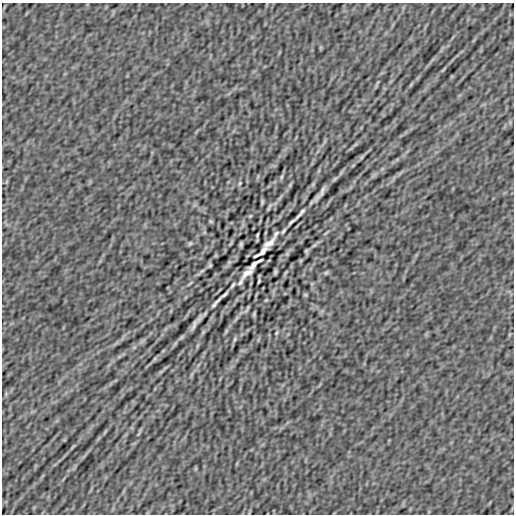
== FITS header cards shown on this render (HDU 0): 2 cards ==
NAXIS1  =                  512
NAXIS2  =                  512

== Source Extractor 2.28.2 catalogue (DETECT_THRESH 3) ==
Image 512 x 512 px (HDU 0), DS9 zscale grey, 1 PNG px = 1 image px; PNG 516 x 516 px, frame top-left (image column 1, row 512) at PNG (2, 3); no overlay
Background -1.18e-07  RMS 3.3e-06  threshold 1.00e-05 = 3 sigma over >= 5 px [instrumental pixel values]
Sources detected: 48; all 48 listed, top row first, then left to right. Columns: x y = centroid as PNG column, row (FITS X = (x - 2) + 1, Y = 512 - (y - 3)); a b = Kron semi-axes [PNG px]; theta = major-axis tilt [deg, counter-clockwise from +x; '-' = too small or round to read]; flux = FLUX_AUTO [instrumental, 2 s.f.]
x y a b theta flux
443 69 12 3 45 4.7e-04
411 85 10 2 55 4.1e-04
362 157 6 4 71 2.7e-04
281 177 8 4 76 3.5e-04
240 183 6 4 72 2.7e-04
290 185 8 4 54 3.6e-04
320 194 16 3 55 1.3e-03
280 198 11 3 55 5.5e-04
262 202 5 2 - 3.2e-04
300 213 13 2 49 7.7e-04
250 216 5 3 - 2.1e-04
211 221 5 4 - 2.7e-04
292 221 8 2 41 4.9e-04
283 231 7 3 57 4.0e-04
326 233 12 2 39 3.6e-04
276 234 8 4 62 4.1e-04
257 235 5 2 - 2.8e-04
190 243 7 4 39 3.6e-04
231 243 8 3 58 2.8e-04
269 243 12 5 35 1.6e-03
241 244 5 3 - 3.9e-04
314 245 8 4 37 4.2e-04
306 251 4 3 - 3.3e-04
261 252 16 4 37 5.8e-04
287 254 6 5 - 4.0e-04
255 264 16 4 37 6.1e-04
210 265 4 3 - 3.3e-04
202 271 8 4 37 4.2e-04
275 272 5 3 - 3.9e-04
247 273 11 5 34 1.5e-03
326 273 7 4 39 3.6e-04
259 281 5 2 - 2.8e-04
240 282 8 3 60 4.0e-04
190 283 12 2 39 3.6e-04
233 285 7 3 57 4.0e-04
224 295 8 2 41 5.0e-04
305 295 5 4 - 2.7e-04
266 300 5 3 - 2.1e-04
216 303 14 2 50 7.7e-04
248 308 8 4 61 2.6e-04
254 314 5 2 - 3.2e-04
236 318 11 3 55 5.5e-04
196 322 16 3 55 1.3e-03
276 333 6 4 72 2.7e-04
235 339 8 4 76 3.5e-04
154 359 6 4 71 2.7e-04
105 431 10 2 55 4.1e-04
73 447 12 3 45 4.7e-04